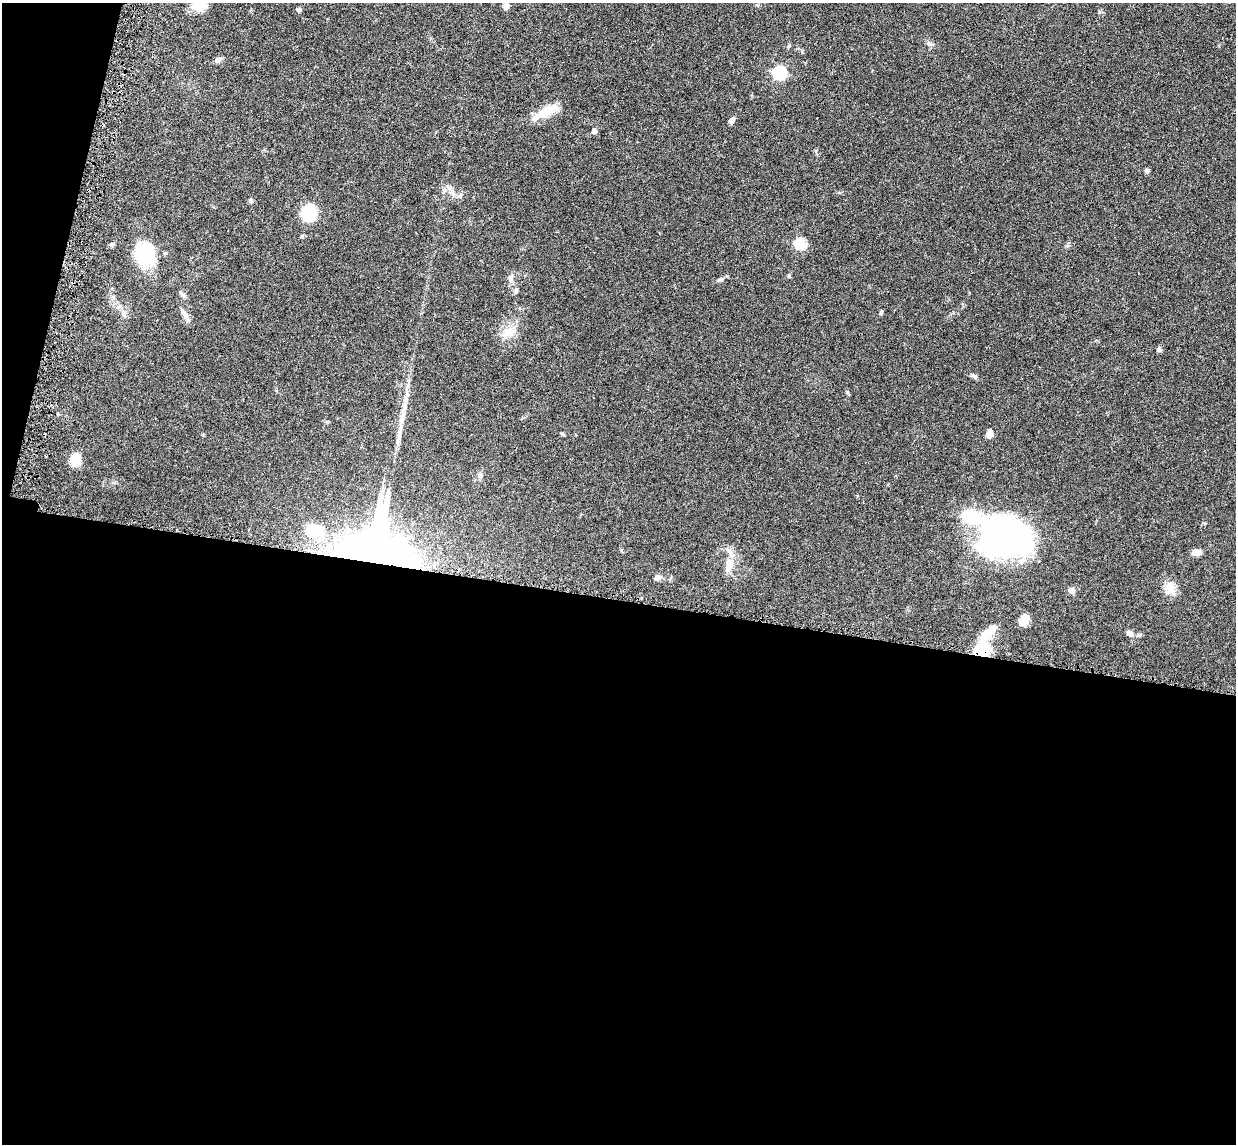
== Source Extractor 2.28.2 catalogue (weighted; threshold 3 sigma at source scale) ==
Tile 13 of 4 x 4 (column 1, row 4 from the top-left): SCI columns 90-1323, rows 155-1296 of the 5085 x 5014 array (HDU 1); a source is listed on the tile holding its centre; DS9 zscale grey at full resolution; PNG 1238 x 1146 px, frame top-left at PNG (2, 3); no overlay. Shown black and unused: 50% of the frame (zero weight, under 3 of 6 exposures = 3% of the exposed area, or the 3 px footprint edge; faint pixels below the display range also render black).
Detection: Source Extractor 2.28.2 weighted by HDU 2 'WHT'; one run over the whole footprint, this tile lists its part. Background 0.0461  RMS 0.0033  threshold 0.0133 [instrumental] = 3 sigma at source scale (4.09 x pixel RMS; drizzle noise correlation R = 1.36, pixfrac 0.8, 0.05/0.05 arcsec/px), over >= 5 px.
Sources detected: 47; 1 cosmic-ray / hot-pixel residue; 1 long thin detection or spike segment (spike, bleed or trail) — not listed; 3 inside a brighter listed object's ellipse — not listed separately; the other 42 listed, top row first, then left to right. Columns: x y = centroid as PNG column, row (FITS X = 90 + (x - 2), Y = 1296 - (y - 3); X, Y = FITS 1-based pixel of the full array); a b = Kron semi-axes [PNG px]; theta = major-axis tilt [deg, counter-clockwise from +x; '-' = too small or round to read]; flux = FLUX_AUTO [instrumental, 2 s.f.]
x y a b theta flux
506 6 8 8 - 1.1
298 10 7 5 -15 0.55
788 46 7 4 51 0.45
218 60 9 6 33 1.1
780 73 6 6 - 41
545 112 37 10 29 6.1
731 120 7 5 55 1.5
594 131 6 6 - 0.96
1147 171 6 5 - 0.62
452 192 10 6 -40 1.4
251 201 6 6 - 0.56
309 213 12 12 - 13
302 236 5 4 - 0.38
800 243 6 5 - 22
112 244 7 6 - 0.6
145 254 29 24 -76 14
789 276 5 5 - 0.46
510 278 11 7 -87 1.3
720 279 9 5 18 0.73
516 291 8 6 77 0.64
182 294 10 5 -42 0.83
881 312 6 4 49 0.39
123 313 10 7 81 1.3
185 315 17 6 -59 1.8
508 332 18 12 33 4.2
1159 349 6 6 - 0.7
974 376 8 6 -29 0.69
57 414 4 3 - 0.26
989 434 9 6 77 2
75 460 10 8 84 8.7
480 475 8 7 - 1
315 531 35 20 -14 13
1004 537 48 39 5 100
377 546 63 60 -14 170
1196 552 9 6 0 2.3
729 564 18 12 90 3.9
657 578 7 6 - 1.3
1169 588 16 14 84 3.4
1072 590 8 7 - 1.4
1024 620 9 7 63 5.1
1130 633 9 7 -26 1.3
982 650 18 15 22 10
Overlapping masked pixels (flux is a lower limit): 2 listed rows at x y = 377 546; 982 650
Unlisted compact peaks at least as high as the median listed source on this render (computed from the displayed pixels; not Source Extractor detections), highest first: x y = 847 392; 930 44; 562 434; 802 52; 1067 246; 1099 12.